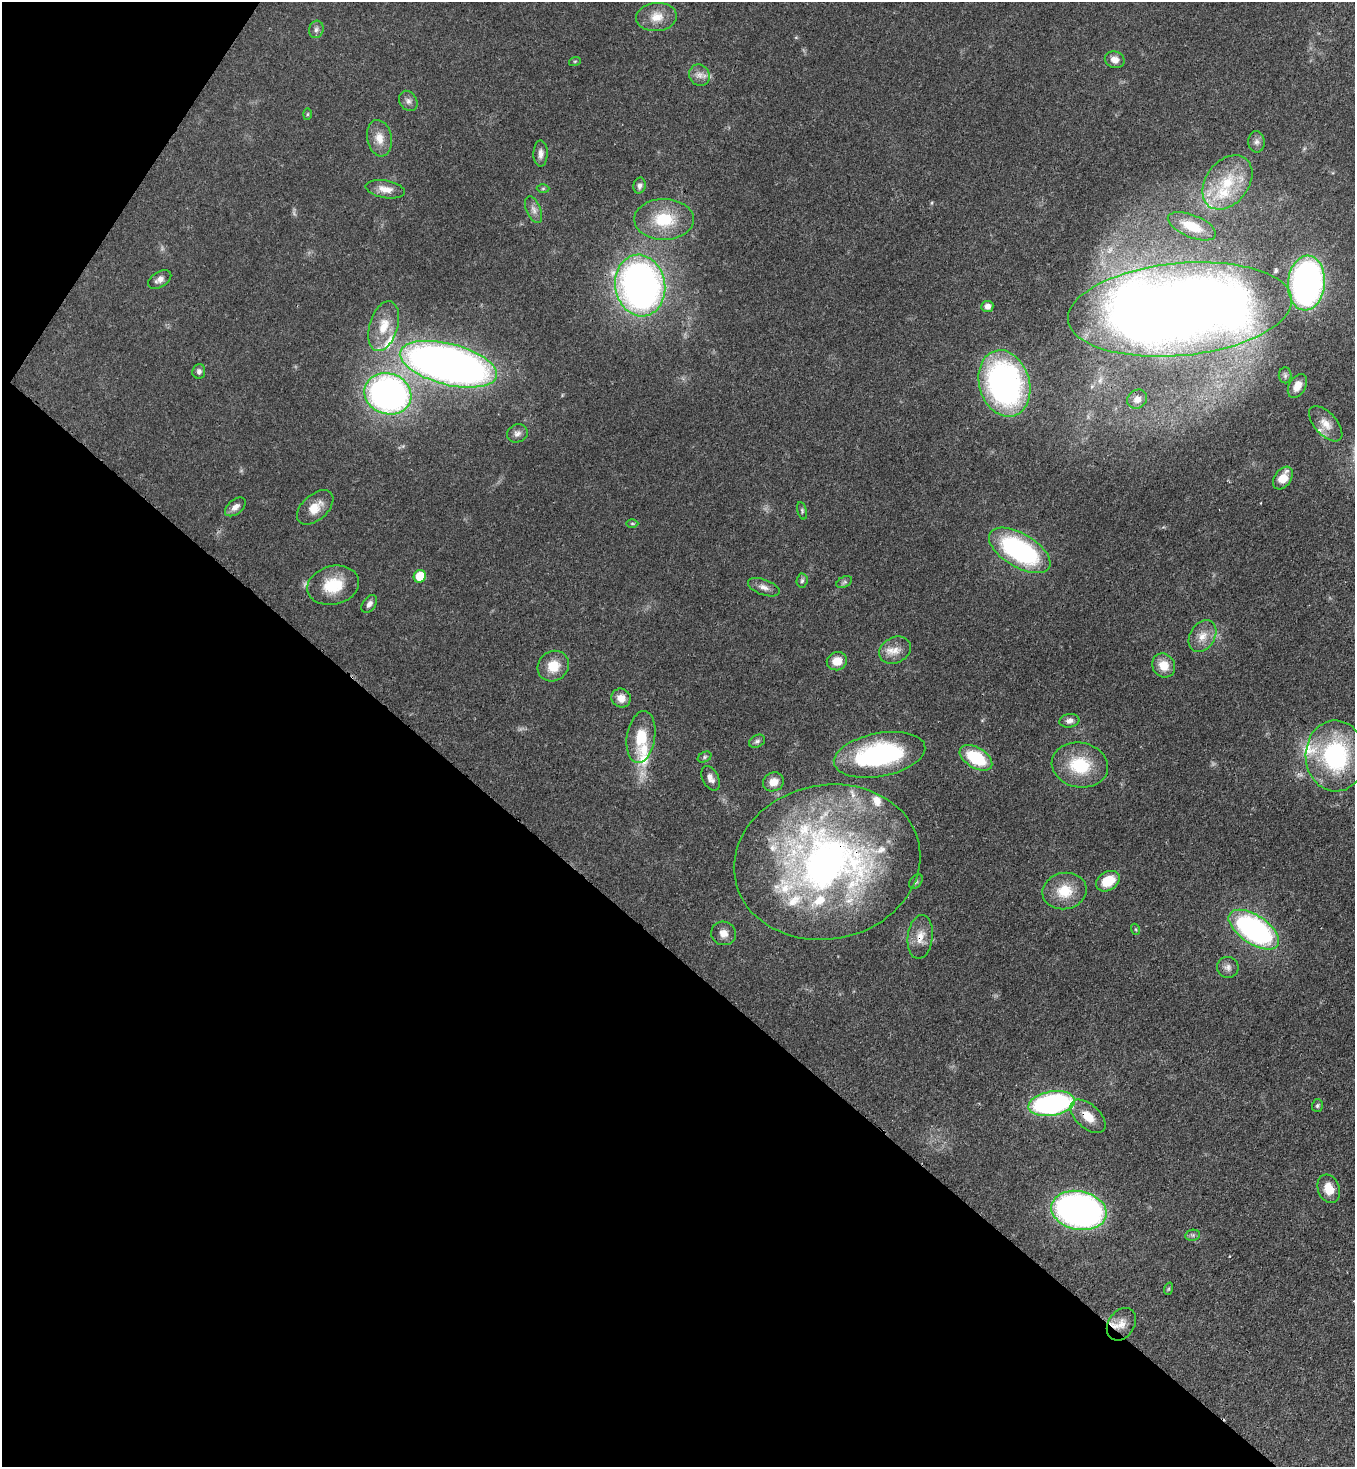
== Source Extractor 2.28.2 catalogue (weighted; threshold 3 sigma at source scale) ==
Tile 9 of 4 x 4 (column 1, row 3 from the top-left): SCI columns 370-1722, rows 1525-2989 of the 6007 x 5984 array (HDU 1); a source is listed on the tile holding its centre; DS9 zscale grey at full resolution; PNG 1357 x 1469 px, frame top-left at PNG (2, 2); each listed source drawn as its Kron ellipse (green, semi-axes under 4 px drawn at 4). Shown black and unused: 37% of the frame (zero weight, under 3 of 4 exposures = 7% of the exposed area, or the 3 px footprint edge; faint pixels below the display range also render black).
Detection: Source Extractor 2.28.2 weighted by HDU 2 'WHT'; one run over the whole footprint, this tile lists its part. Background 0.0668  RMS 0.0037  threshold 0.0167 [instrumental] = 3 sigma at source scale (4.5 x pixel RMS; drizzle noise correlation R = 1.50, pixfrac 1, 0.05/0.05 arcsec/px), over >= 5 px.
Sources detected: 94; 2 too faint to see at this stretch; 1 cosmic-ray / hot-pixel residue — neither listed nor drawn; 14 inside a brighter listed object's ellipse — not listed separately; the other 77 listed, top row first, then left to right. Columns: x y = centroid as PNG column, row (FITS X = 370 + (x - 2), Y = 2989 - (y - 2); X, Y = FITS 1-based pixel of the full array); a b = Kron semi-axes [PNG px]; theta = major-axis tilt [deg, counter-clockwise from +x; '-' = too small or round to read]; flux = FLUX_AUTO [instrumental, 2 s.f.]
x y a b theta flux
656 17 20 14 5 6
316 29 9 7 73 1.3
1115 60 10 8 -20 2.8
575 61 6 4 18 0.44
699 75 11 10 - 2.6
408 101 11 8 -55 1.6
307 114 6 4 88 0.45
379 138 18 12 -80 4.9
1256 142 11 8 -86 1.7
541 154 13 7 89 2.1
1227 182 30 21 52 17
639 186 8 6 76 1.4
543 188 6 4 1 0.54
385 189 20 8 -10 3.8
534 210 14 7 -67 2
664 219 30 20 -1 16
1192 226 25 11 -22 8.9
160 279 13 7 31 2.1
1306 283 27 18 85 130
640 286 31 25 -80 190
987 306 6 5 - 2
1180 309 112 46 5 700
384 326 26 14 73 8.4
448 364 50 20 -14 330
199 371 7 6 - 1.3
1285 375 8 6 -89 1
1004 383 34 25 -73 120
1297 386 13 8 60 4
388 394 24 20 -19 150
1137 399 10 9 - 2.5
1326 424 21 11 -48 4.6
517 433 10 9 - 1.8
1283 478 12 8 56 5.5
235 507 12 7 38 2.4
315 507 21 12 42 5.8
802 511 9 4 -75 0.69
632 523 6 4 -1 0.47
1020 550 34 17 -31 59
420 576 6 6 - 9.9
802 581 7 5 85 0.8
844 582 8 5 25 0.9
333 585 26 19 15 13
764 587 16 7 -20 2.4
369 604 10 6 55 1.6
1202 636 17 12 58 4.8
895 650 16 12 28 4.5
837 661 10 9 - 5
553 666 16 14 39 7.4
1164 666 12 11 - 5.5
621 698 10 9 - 3.3
1069 721 10 7 9 1.9
641 737 26 14 81 11
757 741 8 6 27 0.99
880 755 46 21 11 58
1336 756 35 30 -88 47
705 757 7 5 28 0.69
976 758 18 10 -32 19
1080 765 28 22 -10 18
711 778 13 8 -63 2.2
773 782 11 9 25 3.9
827 862 94 77 11 190
1108 881 13 9 32 8.8
916 882 8 5 50 0.85
1064 891 22 18 10 10
1135 929 5 3 - 0.43
1254 930 29 14 -34 93
724 933 12 11 - 3.2
920 937 22 12 83 5.4
1228 967 11 10 - 2
1052 1104 23 12 10 75
1317 1106 6 5 - 0.65
1088 1116 21 12 -42 6.7
1329 1189 14 11 -70 5.9
1079 1210 28 19 -11 160
1193 1235 7 5 11 0.8
1168 1289 6 4 71 0.46
1121 1324 17 13 56 4.1
Overlapping masked pixels (flux is a lower limit): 5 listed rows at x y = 1180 309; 827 862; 920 937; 1052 1104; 1088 1116